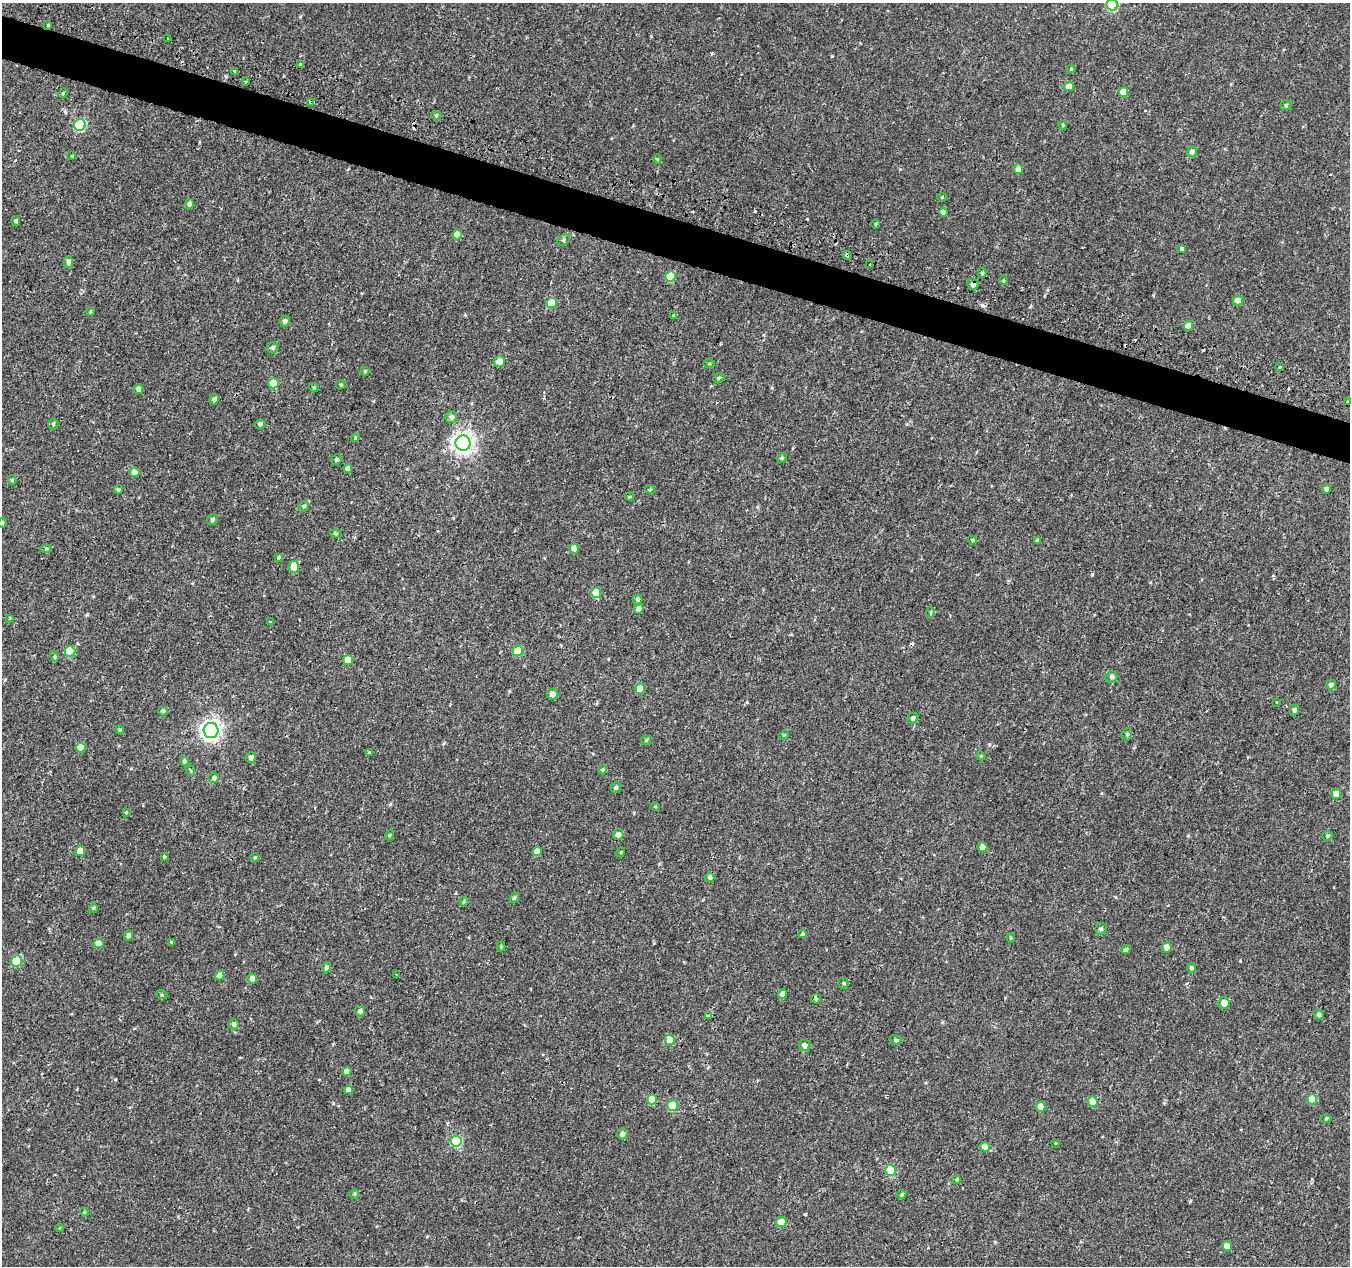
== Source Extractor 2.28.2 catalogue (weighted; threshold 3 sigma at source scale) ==
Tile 11 of 4 x 4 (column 3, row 3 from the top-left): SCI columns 2705-4052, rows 1545-2808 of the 5417 x 5589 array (HDU 1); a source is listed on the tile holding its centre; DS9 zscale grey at full resolution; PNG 1352 x 1268 px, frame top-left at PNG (2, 3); each listed source drawn as its Kron ellipse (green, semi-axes under 4 px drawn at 4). Shown black and unused: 3% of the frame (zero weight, under 2 of 3 exposures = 2% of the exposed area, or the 3 px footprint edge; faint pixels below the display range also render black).
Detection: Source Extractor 2.28.2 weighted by HDU 2 'WHT'; one run over the whole footprint, this tile lists its part. Background 9.53e-04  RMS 0.0026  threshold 0.0118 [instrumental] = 3 sigma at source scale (4.5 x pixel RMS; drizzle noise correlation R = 1.50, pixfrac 1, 0.0396/0.0396 arcsec/px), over >= 5 px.
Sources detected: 181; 10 cosmic-ray / hot-pixel residue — neither listed nor drawn; the other 171 listed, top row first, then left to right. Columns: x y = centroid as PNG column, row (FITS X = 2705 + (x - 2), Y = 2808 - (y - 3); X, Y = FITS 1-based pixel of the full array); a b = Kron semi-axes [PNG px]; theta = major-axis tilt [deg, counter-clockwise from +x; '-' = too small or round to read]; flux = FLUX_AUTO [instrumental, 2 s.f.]
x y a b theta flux
1112 5 5 5 - 17
48 25 3 3 - 0.66
168 38 3 2 - 0.2
300 64 3 3 - 0.61
1071 69 4 4 - 0.29
234 71 3 3 - 3
246 81 3 2 - 0.34
1069 86 5 5 - 2.2
1123 92 5 5 - 3.9
63 93 5 4 - 0.33
310 102 4 3 - 5.4
1286 105 5 5 - 0.32
436 115 4 4 - 0.33
80 125 6 5 - 23
1063 125 5 4 - 0.28
1192 152 5 5 - 1
72 156 3 3 - 0.22
657 159 5 3 - 0.23
1018 169 5 4 - 2.2
942 197 4 4 - 0.28
190 204 5 4 - 0.86
943 212 4 4 - 1.4
16 221 5 4 - 0.55
876 224 5 3 - 0.24
457 235 5 4 - 2
563 240 7 5 29 0.5
1182 249 3 3 - 4.8
847 255 4 3 - 0.68
68 262 6 4 -88 1.1
870 265 3 3 - 0.35
982 273 5 4 - 0.45
670 277 5 5 - 8.1
1004 280 5 3 - 0.27
973 284 5 5 - 1.2
1238 300 5 5 - 2.1
552 303 5 5 - 5
90 312 3 3 - 0.26
673 316 3 3 - 1.3
285 321 5 5 - 0.79
1188 326 5 4 - 2.6
273 348 6 5 - 0.58
499 362 5 5 - 1.9
709 364 5 3 - 0.27
1279 367 3 3 - 3.1
365 371 4 4 - 0.32
719 378 6 4 25 0.4
273 383 5 5 - 6.7
341 385 5 3 - 0.26
314 388 5 3 - 0.24
138 389 5 4 - 1
214 399 5 4 - 0.79
1348 402 3 3 - 0.37
451 417 6 6 - 0.96
53 424 5 5 - 0.42
260 424 5 4 - 0.56
355 438 4 3 - 0.22
463 443 7 7 - 160
782 458 5 4 - 0.36
336 460 5 5 - 0.46
348 468 4 4 - 0.93
135 472 5 4 - 2.6
12 480 4 4 - 0.25
1326 489 5 4 - 0.75
118 490 5 4 - 0.45
650 490 5 3 - 0.29
629 497 4 3 - 0.56
304 506 5 5 - 0.55
213 520 6 5 - 0.53
2 523 5 3 - 0.25
336 534 6 4 -16 0.34
972 540 4 4 - 0.29
1037 541 3 3 - 0.52
574 548 5 5 - 1.5
46 549 5 3 - 0.33
279 557 4 3 - 0.71
294 567 6 5 - 3.4
596 593 5 5 - 5.7
637 600 5 5 - 0.56
638 609 5 5 - 1
930 612 5 3 - 0.3
10 618 4 3 - 0.25
271 622 4 3 - 0.37
70 651 5 5 - 9.5
518 651 5 5 - 6.8
54 656 6 4 -73 0.34
348 660 5 5 - 4.1
1112 677 6 5 - 0.72
1331 685 5 4 - 1
640 689 5 5 - 3.5
552 694 5 5 - 1.2
1276 703 3 2 - 0.29
1294 710 5 4 - 0.72
163 711 5 4 - 0.44
913 718 6 5 - 0.72
120 730 4 3 - 0.32
211 731 7 7 - 120
1127 734 6 5 - 0.39
784 735 5 4 - 0.26
646 740 5 4 - 0.33
81 748 5 5 - 4.2
369 752 4 4 - 0.27
981 756 4 3 - 0.23
251 758 5 5 - 0.9
184 761 4 4 - 0.66
190 770 6 3 -55 0.28
603 770 5 4 - 0.33
214 778 5 5 - 0.49
616 788 5 5 - 0.55
1336 794 5 5 - 2.3
655 806 5 3 - 0.22
126 812 3 3 - 0.25
618 834 5 5 - 1.1
389 835 5 4 - 0.31
1327 836 5 5 - 0.36
982 847 5 5 - 1.5
80 851 5 5 - 2.4
537 852 5 4 - 2.5
621 852 5 3 - 0.22
164 857 4 3 - 0.45
255 857 5 3 - 0.26
710 877 5 4 - 0.56
514 898 5 4 - 0.42
464 902 5 4 - 0.33
93 908 4 4 - 0.32
1101 929 6 6 - 0.53
803 934 4 3 - 0.32
129 935 5 4 - 0.96
1011 938 4 4 - 0.29
99 943 5 5 - 2.9
171 943 3 3 - 0.5
501 947 5 4 - 0.31
1167 947 5 4 - 2.4
1126 950 4 4 - 0.65
17 961 6 5 - 8.1
327 967 5 4 - 0.85
1191 968 5 4 - 0.52
396 975 3 2 - 0.19
220 976 5 4 - 2.1
252 978 5 4 - 1.3
843 983 5 5 - 0.35
782 994 5 4 - 1.8
162 995 5 3 - 0.26
816 999 5 5 - 0.38
1224 1003 5 5 - 2.1
360 1011 5 5 - 0.82
1319 1014 5 4 - 0.73
709 1015 4 3 - 2
234 1024 5 5 - 0.71
670 1040 5 5 - 3.9
896 1040 6 5 - 0.47
805 1045 6 5 - 1.1
347 1071 4 4 - 1.5
348 1090 4 4 - 1
652 1099 5 5 - 4.2
1312 1099 5 5 - 5.1
1093 1101 5 5 - 3
672 1105 5 5 - 7.5
1041 1107 5 4 - 2.5
1326 1119 5 3 - 0.3
622 1134 5 5 - 1
456 1141 5 5 - 14
1055 1143 3 2 - 0.48
985 1147 5 5 - 2.6
891 1170 5 5 - 9.7
957 1179 4 3 - 0.28
354 1194 5 3 - 0.27
902 1194 5 4 - 0.4
84 1212 4 4 - 0.27
781 1222 5 5 - 3.9
60 1228 4 3 - 0.17
1227 1246 5 5 - 2.1
Overlapping masked pixels (flux is a lower limit): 4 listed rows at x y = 48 25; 310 102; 847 255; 973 284
Isophote crosses this tile's border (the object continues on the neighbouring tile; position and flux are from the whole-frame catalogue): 1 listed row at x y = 1112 5